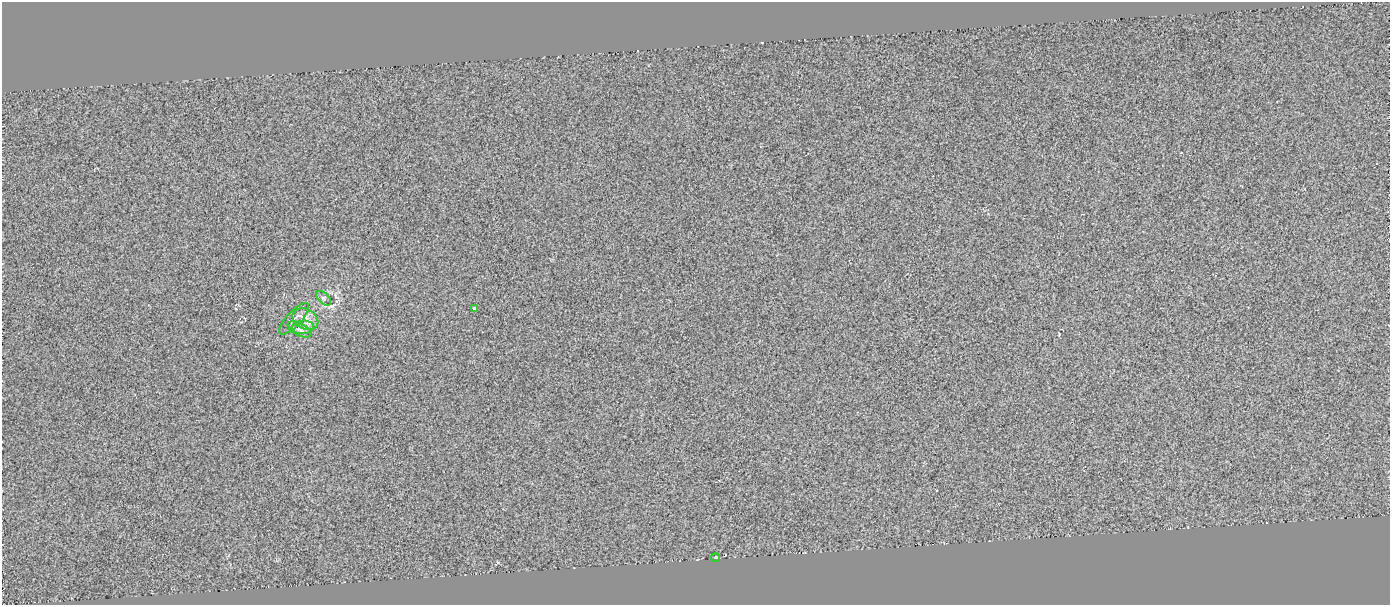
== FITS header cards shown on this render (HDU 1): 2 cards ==
NAXIS1  =                 1388
NAXIS2  =                  603

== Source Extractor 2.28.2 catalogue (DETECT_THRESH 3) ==
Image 1388 x 603 px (HDU 1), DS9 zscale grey, 1 PNG px = 1 image px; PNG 1392 x 607 px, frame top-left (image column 1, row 603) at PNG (2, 2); each listed source drawn as its Kron ellipse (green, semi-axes under 4 px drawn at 4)
Background -0.157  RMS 1.5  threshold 4.45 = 3 sigma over >= 5 px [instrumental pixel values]
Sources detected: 7; all 7 listed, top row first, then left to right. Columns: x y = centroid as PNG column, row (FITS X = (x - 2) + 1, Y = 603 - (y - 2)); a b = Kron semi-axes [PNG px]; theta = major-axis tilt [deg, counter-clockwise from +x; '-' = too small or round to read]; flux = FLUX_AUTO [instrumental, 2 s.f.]
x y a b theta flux
324 298 9 5 -44 270
474 309 4 3 - 350
294 319 20 7 47 540
305 319 13 10 -26 880
303 327 11 7 5 520
300 329 13 6 -27 430
716 558 4 3 - 3600